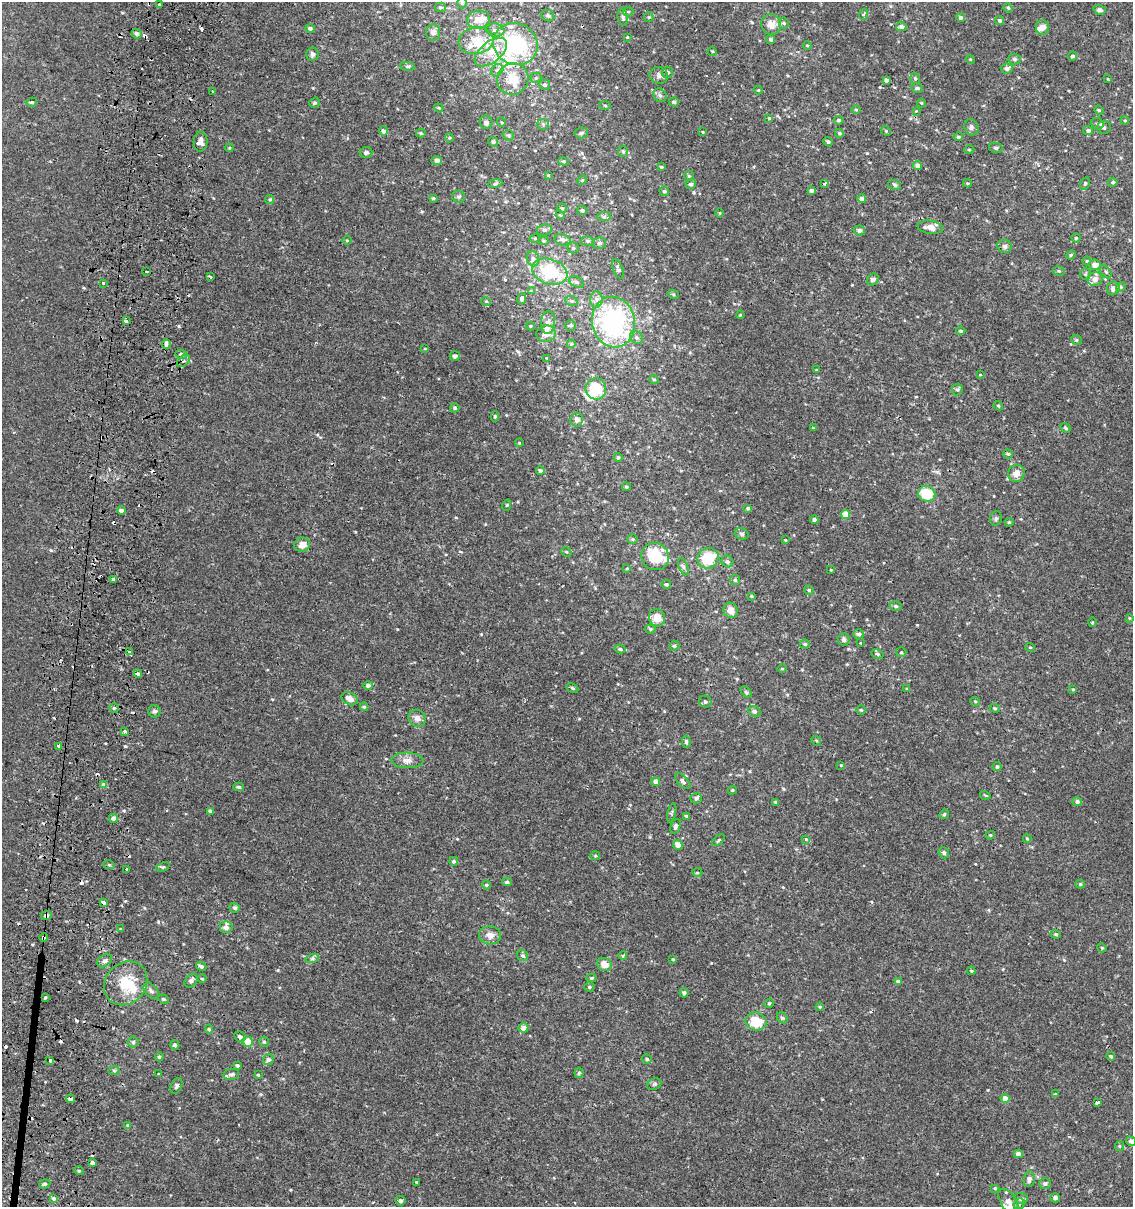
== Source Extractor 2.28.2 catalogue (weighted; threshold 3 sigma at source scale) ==
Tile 7 of 4 x 4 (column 3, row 2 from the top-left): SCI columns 2530-3660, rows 2448-3652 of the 5119 x 4893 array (HDU 1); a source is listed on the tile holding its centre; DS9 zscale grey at full resolution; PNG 1135 x 1209 px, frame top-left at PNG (2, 2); each listed source drawn as its Kron ellipse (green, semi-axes under 4 px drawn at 4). Shown black and unused: <1% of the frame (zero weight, under 2 of 3 exposures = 3% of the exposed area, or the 3 px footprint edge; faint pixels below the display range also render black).
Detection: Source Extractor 2.28.2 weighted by HDU 2 'WHT'; one run over the whole footprint, this tile lists its part. Background 0.00112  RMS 0.0027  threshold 0.0119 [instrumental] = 3 sigma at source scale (4.5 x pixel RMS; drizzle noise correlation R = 1.50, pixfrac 1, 0.0396/0.0396 arcsec/px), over >= 5 px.
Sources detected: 385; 2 inside a brighter object's white glare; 18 cosmic-ray / hot-pixel residue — neither listed nor drawn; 22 inside a brighter listed object's ellipse — not listed separately; the other 343 listed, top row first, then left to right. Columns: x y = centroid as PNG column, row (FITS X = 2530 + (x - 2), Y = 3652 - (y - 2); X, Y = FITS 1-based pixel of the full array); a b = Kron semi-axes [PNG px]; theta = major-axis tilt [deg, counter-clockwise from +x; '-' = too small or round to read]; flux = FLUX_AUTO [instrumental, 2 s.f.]
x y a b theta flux
462 3 5 5 - 0.48
159 5 3 3 - 0.85
440 7 5 4 - 0.39
1008 8 5 4 - 0.31
1100 10 6 5 - 0.64
628 12 5 4 - 0.35
864 14 6 3 69 0.29
548 16 7 5 -26 0.48
623 17 8 5 -79 0.61
649 17 5 4 - 0.33
960 17 4 4 - 0.64
478 20 11 9 10 2.8
1000 20 4 4 - 0.58
784 23 5 5 - 0.39
771 24 10 10 - 2.4
901 26 5 5 - 0.83
1042 27 7 6 - 1.3
310 28 4 4 - 0.61
495 30 9 6 -8 1.1
433 32 8 7 - 1.2
137 34 5 4 - 0.88
627 37 3 2 - 0.21
771 39 4 4 - 0.5
476 41 17 13 10 5.4
515 44 23 20 -26 23
807 45 4 3 - 0.25
712 51 5 3 - 0.24
491 52 19 10 39 4
312 54 6 6 - 0.82
1072 56 4 4 - 0.58
970 59 4 3 - 0.22
1014 59 6 5 - 0.48
408 66 7 3 -7 0.36
1007 69 5 5 - 0.95
497 70 7 5 45 0.66
667 72 6 5 - 0.72
659 75 9 8 - 1.1
536 78 5 5 - 0.37
915 78 6 4 -74 0.42
513 79 16 15 - 5.4
1108 79 4 3 - 0.19
886 80 4 3 - 0.78
545 85 5 5 - 0.56
917 88 6 4 -14 0.47
758 90 4 4 - 0.27
212 91 3 3 - 2.2
660 95 7 6 - 0.63
32 102 5 4 - 0.45
674 102 5 4 - 0.47
315 103 5 5 - 0.52
921 103 4 4 - 0.25
605 105 6 4 -2 0.31
439 108 5 3 - 0.22
856 109 5 3 - 0.25
1099 110 5 4 - 0.28
916 111 3 3 - 0.16
769 118 4 3 - 0.22
839 120 4 4 - 0.44
1125 120 4 4 - 0.28
486 122 7 6 - 0.83
501 122 5 3 - 0.21
543 124 6 5 - 0.46
1097 124 6 5 - 0.54
971 127 8 6 -65 0.75
1104 127 7 6 - 0.63
383 131 5 4 - 0.95
886 131 5 4 - 0.29
1088 131 5 4 - 0.76
703 132 4 3 - 0.21
421 133 5 4 - 0.32
581 133 6 5 - 0.59
839 133 4 4 - 0.45
508 135 6 5 - 0.48
958 137 5 4 - 0.48
449 138 4 4 - 0.29
200 142 10 7 87 1.4
493 142 5 4 - 0.39
828 142 5 4 - 0.47
229 148 4 3 - 0.24
996 148 7 5 -13 0.46
969 150 5 3 - 0.25
623 151 5 5 - 0.43
366 152 6 5 - 0.65
437 161 5 4 - 0.8
564 161 5 4 - 0.33
918 165 4 4 - 1.4
661 167 4 3 - 0.36
548 175 4 3 - 0.23
689 176 5 4 - 0.37
582 180 5 4 - 0.32
1113 182 5 4 - 0.48
495 183 7 3 8 0.41
967 183 4 3 - 0.27
691 184 5 5 - 0.64
824 184 3 3 - 0.53
1085 184 6 4 64 0.4
895 185 6 5 - 0.46
812 190 4 3 - 0.74
664 191 5 4 - 0.48
459 197 6 6 - 0.56
433 198 4 4 - 0.35
862 199 4 4 - 1.3
270 200 4 4 - 0.52
562 208 5 4 - 0.48
582 210 5 4 - 0.51
720 213 4 3 - 0.19
560 215 4 3 - 0.22
604 217 7 4 1 0.58
930 227 13 6 -9 1.8
544 230 7 5 12 0.63
859 230 6 5 - 0.96
535 238 5 3 - 0.24
1076 238 4 4 - 0.34
347 240 4 4 - 0.27
563 240 8 5 -14 0.91
544 241 5 4 - 0.32
587 241 6 5 - 0.55
599 243 6 6 - 0.57
1005 246 7 6 - 0.75
573 248 5 5 - 0.45
1071 255 5 4 - 0.28
533 259 8 6 -75 0.81
1087 261 4 4 - 0.29
1095 265 6 5 - 1.8
618 269 10 5 -65 0.77
147 271 3 3 - 0.74
1059 271 6 4 -16 0.42
550 272 18 12 -19 14
1106 272 7 4 -54 0.48
1085 274 5 5 - 0.35
210 277 3 3 - 0.74
873 279 6 5 - 0.86
1095 279 7 6 - 1.6
576 282 8 5 -27 0.66
103 283 4 3 - 0.24
1121 287 5 4 - 0.36
1113 288 7 6 - 0.97
531 291 4 4 - 0.21
673 294 6 3 -18 0.28
522 299 6 4 76 0.5
596 299 8 6 90 1
486 301 5 3 - 0.21
571 301 6 5 - 0.42
740 315 4 3 - 0.21
126 321 3 3 - 1
548 322 11 7 87 1.2
613 322 25 21 -78 42
570 325 5 5 - 0.5
530 326 4 4 - 0.23
961 331 4 3 - 0.37
546 334 9 8 - 1.7
636 338 7 6 - 0.72
1076 340 5 4 - 0.36
166 344 5 3 - 3.6
571 344 4 3 - 0.27
425 348 4 3 - 0.22
181 354 6 4 -14 0.59
455 356 5 4 - 0.68
547 358 2 2 - 0.18
184 361 7 5 44 0.81
816 370 3 3 - 0.22
980 375 4 2 - 0.18
654 379 4 4 - 0.31
596 389 11 10 - 8.7
957 389 6 5 - 0.43
998 406 5 4 - 0.35
455 408 4 4 - 0.57
495 416 5 4 - 0.44
577 419 7 6 - 0.91
813 428 3 3 - 0.18
1065 428 5 4 - 0.35
519 443 4 3 - 0.19
1008 454 5 4 - 0.39
618 457 4 3 - 0.39
540 471 4 4 - 0.64
1016 473 9 8 - 1.9
626 487 4 3 - 0.33
927 494 8 7 - 8.1
507 505 6 3 70 0.27
748 508 4 3 - 0.47
121 511 4 4 - 1.3
845 514 4 4 - 2.8
996 518 7 5 75 0.49
814 520 4 4 - 0.73
1009 522 4 4 - 0.26
742 534 7 5 -28 0.54
633 539 5 5 - 0.36
785 540 3 3 - 0.2
302 545 8 7 - 2.1
566 552 5 4 - 0.32
655 556 14 13 - 9.1
708 558 11 9 40 9.5
727 561 6 5 - 0.62
683 567 9 4 -68 0.67
627 568 3 3 - 0.23
831 570 4 3 - 0.2
113 579 4 3 - 1.1
735 580 5 5 - 0.46
666 584 5 4 - 0.48
809 590 5 4 - 0.4
751 596 4 4 - 0.29
896 606 6 4 -16 0.5
731 610 8 7 - 2.2
657 618 9 8 - 2.7
1129 618 4 4 - 0.22
1092 622 4 3 - 0.28
650 629 5 4 - 0.37
859 634 5 4 - 0.61
844 639 6 6 - 0.67
861 643 2 2 - 0.26
805 644 5 4 - 0.43
674 646 5 4 - 0.45
1030 647 5 3 - 0.23
620 649 5 4 - 0.52
129 652 3 2 - 0.75
901 652 5 5 - 0.29
877 654 6 4 -27 0.44
782 669 5 3 - 0.22
138 674 4 3 - 1.6
368 685 5 4 - 0.77
572 688 6 4 -28 0.36
907 689 3 3 - 0.25
1073 689 4 3 - 0.24
746 692 7 4 -45 0.36
350 699 8 6 -27 1.5
975 701 5 3 - 0.22
705 702 6 5 - 0.55
364 707 4 3 - 0.29
114 708 5 5 - 0.47
995 708 5 4 - 0.33
861 710 5 4 - 0.3
154 711 6 6 - 0.58
754 711 6 5 - 0.74
417 718 9 8 - 1.4
124 731 3 3 - 0.45
816 741 5 3 - 0.29
686 742 6 4 -84 0.45
59 746 4 3 - 1.8
407 760 16 8 -3 1.7
841 765 3 3 - 0.17
997 767 4 4 - 0.52
683 781 10 5 -46 0.75
656 782 4 4 - 1.4
104 785 4 4 - 1
239 787 5 4 - 0.56
732 790 4 4 - 0.31
985 795 5 3 - 0.22
696 798 6 5 - 0.77
776 802 3 3 - 0.44
1077 802 5 4 - 0.73
210 811 4 4 - 0.72
672 813 9 3 77 0.37
944 814 5 4 - 0.41
686 816 4 3 - 0.29
113 818 5 4 - 1
675 826 8 4 68 0.57
990 835 5 4 - 0.29
806 839 4 3 - 0.2
1027 839 4 4 - 0.29
719 840 7 4 43 0.39
678 845 5 4 - 2.3
944 853 6 5 - 0.75
595 856 5 4 - 0.28
454 861 4 4 - 0.55
109 865 6 3 -18 0.37
163 867 7 4 24 0.42
127 869 3 3 - 1.5
697 872 5 3 - 0.28
507 882 5 4 - 0.57
1080 884 5 4 - 0.4
486 885 4 4 - 0.3
103 903 4 3 - 2.8
235 908 5 4 - 0.55
46 916 5 4 - 0.9
226 927 6 6 - 1.3
121 929 4 4 - 0.3
1056 934 5 4 - 0.33
490 935 11 9 -3 1.7
44 937 4 3 - 1.1
1102 948 5 3 - 0.25
523 956 6 5 - 0.51
623 956 4 4 - 0.38
312 959 7 4 18 0.45
673 959 4 3 - 0.26
105 961 8 5 36 0.74
604 964 7 6 - 2.4
201 966 5 4 - 0.55
971 971 4 4 - 0.32
591 978 5 4 - 0.38
202 979 5 3 - 0.25
191 981 7 6 - 1
898 981 4 3 - 0.79
126 983 23 20 47 8.6
589 987 5 4 - 0.39
151 991 9 6 -48 0.87
684 993 5 4 - 0.45
45 998 4 3 - 0.29
164 999 5 3 - 0.34
769 1003 5 4 - 0.34
820 1007 4 4 - 0.28
782 1018 6 5 - 0.55
756 1022 11 8 -17 6.1
523 1028 5 4 - 1.5
209 1029 5 4 - 0.34
240 1037 6 5 - 0.71
133 1042 5 5 - 0.39
248 1042 5 5 - 2.7
264 1042 5 5 - 0.39
175 1045 5 4 - 0.7
1111 1056 4 4 - 0.52
159 1057 4 4 - 0.34
268 1059 6 5 - 0.86
647 1059 5 4 - 0.45
50 1060 3 3 - 2.4
237 1065 3 3 - 0.49
114 1071 6 4 -2 0.38
579 1073 5 4 - 0.46
159 1074 4 4 - 0.2
231 1074 8 5 11 0.63
258 1075 3 3 - 0.26
654 1084 7 5 22 0.5
176 1086 8 5 66 0.56
1055 1094 4 4 - 0.24
1005 1098 4 4 - 2
70 1099 4 3 - 3.7
1098 1103 3 3 - 3
128 1125 4 3 - 0.36
1131 1141 5 4 - 0.62
1119 1146 5 4 - 0.28
1018 1154 4 4 - 1.1
92 1162 4 3 - 2.6
79 1171 5 3 - 0.25
1029 1179 8 5 83 1
416 1182 3 3 - 1.1
45 1184 6 4 20 0.42
1045 1184 6 5 - 0.69
995 1188 3 3 - 0.31
1055 1198 5 4 - 0.98
54 1199 4 4 - 1.2
1021 1199 7 5 -4 0.72
400 1201 5 4 - 0.63
1009 1202 15 8 -58 2.5
1019 1204 6 5 - 0.38
Overlapping masked pixels (flux is a lower limit): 4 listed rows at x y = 103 903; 46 916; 44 937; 70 1099
Isophote crosses this tile's border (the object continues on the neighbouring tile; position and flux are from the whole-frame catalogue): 3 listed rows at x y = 462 3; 1131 1141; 1009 1202
Unlisted compact peaks at least as high as the median listed source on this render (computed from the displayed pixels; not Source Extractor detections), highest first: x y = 179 326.